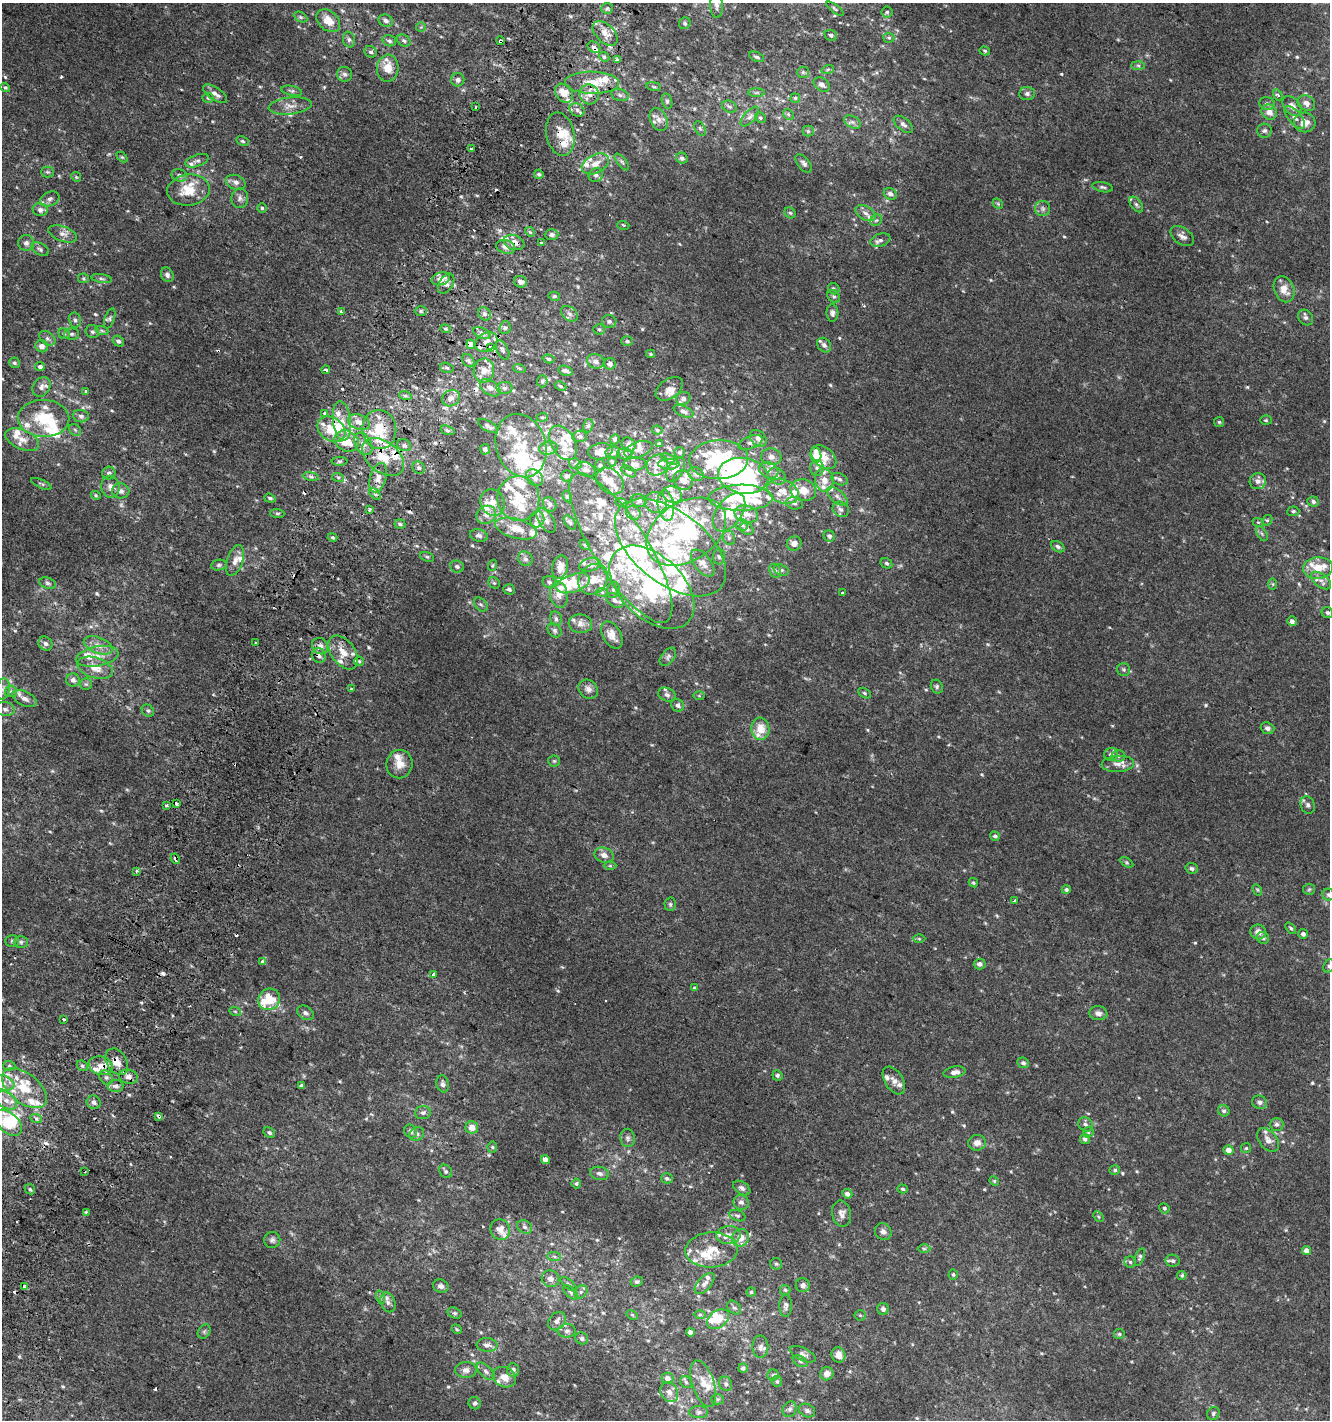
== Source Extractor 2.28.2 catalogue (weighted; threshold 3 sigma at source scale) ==
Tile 7 of 4 x 4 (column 3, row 2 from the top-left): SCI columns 2966-4293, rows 2853-4270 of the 5865 x 5714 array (HDU 1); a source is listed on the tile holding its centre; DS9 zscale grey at full resolution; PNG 1332 x 1422 px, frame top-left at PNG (2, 3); each listed source drawn as its Kron ellipse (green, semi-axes under 4 px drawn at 4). Shown black and unused: <1% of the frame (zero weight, under 2 of 3 exposures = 2% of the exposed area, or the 3 px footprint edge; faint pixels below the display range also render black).
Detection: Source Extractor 2.28.2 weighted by HDU 2 'WHT'; one run over the whole footprint, this tile lists its part. Background 0.00231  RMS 0.0034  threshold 0.0153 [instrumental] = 3 sigma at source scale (4.5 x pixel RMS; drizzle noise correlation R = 1.50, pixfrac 1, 0.0396/0.0396 arcsec/px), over >= 5 px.
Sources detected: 742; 3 too faint to see at this stretch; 7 inside a brighter object's white glare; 16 cosmic-ray / hot-pixel residue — neither listed nor drawn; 139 inside a brighter listed object's ellipse — not listed separately; of the other 577, all 500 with FLUX_AUTO >= 0.426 (the completeness limit of this list) listed and drawn (77 fainter detections not listed), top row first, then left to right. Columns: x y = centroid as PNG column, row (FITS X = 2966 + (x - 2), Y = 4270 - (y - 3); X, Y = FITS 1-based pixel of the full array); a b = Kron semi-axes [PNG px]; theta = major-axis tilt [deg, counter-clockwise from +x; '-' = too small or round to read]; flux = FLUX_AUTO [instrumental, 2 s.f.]
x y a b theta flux
717 5 13 6 -88 1.6
607 8 6 5 - 0.68
835 9 10 4 -36 0.69
887 12 5 5 - 0.61
301 17 7 5 -27 0.66
328 21 13 9 -41 4.3
386 21 7 6 - 1.2
685 23 6 5 - 0.67
421 27 5 5 - 0.45
605 33 15 9 -44 3.5
831 35 6 5 - 0.86
889 38 5 5 - 0.5
349 40 8 6 -75 0.94
389 41 7 5 -17 0.88
404 41 7 5 -33 0.85
500 41 4 3 - 4.3
594 47 7 5 -30 1.2
985 51 5 4 - 0.51
371 52 6 5 - 0.76
604 57 5 4 - 0.6
756 57 8 4 -24 0.76
617 60 3 3 - 1.4
1138 65 7 4 -1 0.67
388 68 13 10 86 4.9
828 69 6 4 19 0.5
803 72 6 5 - 0.67
344 74 8 7 - 1.2
458 80 7 6 - 1.3
592 83 27 11 -1 7.5
822 85 9 6 -36 1.5
654 86 7 3 -9 0.51
5 87 5 4 - 0.58
292 91 10 5 -12 0.8
564 93 10 8 -48 4.4
756 93 8 4 1 0.65
215 94 14 6 -34 1.9
589 94 10 9 - 2.6
1027 94 8 6 -1 1.3
620 95 9 6 -12 0.94
1278 95 6 4 -56 1.1
208 98 6 4 -4 0.59
795 98 5 5 - 0.52
667 101 8 5 -75 0.77
1306 103 9 7 -31 1.8
1267 104 8 6 -17 0.9
290 106 21 8 6 3
1292 106 12 7 -47 2
475 107 3 3 - 2.1
729 107 8 5 -23 0.86
577 110 8 6 -30 1.3
1269 112 8 7 - 2.6
788 114 6 4 -45 0.52
750 117 12 6 47 1.4
1295 117 14 6 -50 1.6
760 118 6 5 - 0.59
659 119 12 8 -65 2
852 122 9 6 -26 1.1
1305 122 11 10 - 3.6
903 124 11 6 -39 1.3
700 128 8 5 -62 0.62
808 131 5 5 - 0.58
1264 131 7 7 - 0.88
560 134 22 14 -78 6.5
242 141 6 4 -26 0.54
471 149 3 3 - 1.2
122 157 6 4 -44 0.44
682 158 6 5 - 0.95
197 161 12 5 19 1.1
622 162 10 4 -51 0.77
804 163 11 6 -51 1.1
595 164 14 9 28 3.5
47 172 6 5 - 0.6
539 174 5 4 - 0.76
179 175 8 6 -17 1.3
596 175 7 6 - 1.1
76 177 5 4 - 0.45
236 182 10 7 -20 1.4
1103 187 10 5 -10 0.83
188 190 21 15 7 8.6
890 194 7 5 -30 1.2
240 198 10 8 87 1.4
50 199 10 7 22 1.3
998 204 6 4 -46 0.46
1136 205 9 5 -52 0.78
262 208 5 5 - 0.46
1043 209 7 7 - 1.1
40 210 7 6 - 1.6
790 213 6 5 - 0.59
865 213 11 7 -29 1.8
876 220 6 5 - 0.6
623 225 6 4 -16 0.44
530 232 5 4 - 0.48
63 234 15 7 -21 2.1
552 235 7 5 3 1.1
1182 236 13 8 -36 1.7
880 240 10 6 18 1.3
514 242 10 7 -20 3
541 242 3 3 - 1.7
26 243 8 8 - 1.3
506 247 10 6 -16 2.1
40 249 9 6 -25 0.92
167 275 8 6 -62 1.1
83 278 5 5 - 0.5
102 279 10 4 -9 0.74
441 279 9 6 16 3.4
521 282 7 5 -20 1.4
446 284 11 6 58 1.6
834 289 6 5 - 0.73
1284 289 13 10 -68 4.1
554 296 6 4 -12 0.53
834 296 7 5 -46 0.73
421 311 6 5 - 0.59
341 312 3 3 - 0.61
832 313 8 6 -90 1.2
484 314 7 6 - 0.91
569 314 9 6 -39 1.5
110 318 10 5 71 0.84
1306 318 8 6 -52 1.1
75 320 7 6 - 0.9
609 321 7 6 - 0.94
505 328 6 5 - 0.79
445 329 5 4 - 0.48
599 329 6 5 - 0.58
102 331 7 4 -19 0.67
92 332 7 6 - 0.92
482 333 9 5 -25 1.3
64 334 6 5 - 0.63
72 334 7 6 - 0.79
47 338 9 6 -38 1.1
118 341 6 5 - 0.87
627 341 6 5 - 0.64
486 342 12 8 32 2.8
471 344 4 4 - 4.7
824 345 8 6 -48 1.2
42 346 6 6 - 1.8
491 347 4 3 - 3.3
503 350 10 5 -63 0.97
651 354 4 3 - 0.45
548 359 6 3 -17 0.54
468 361 7 5 -53 0.84
596 361 9 7 -19 1.8
14 363 5 5 - 0.67
610 364 6 5 - 1.5
40 367 5 4 - 1.2
447 368 7 5 -16 0.61
519 368 6 4 -18 0.46
326 370 4 3 - 2.5
484 370 12 10 78 3.5
566 371 7 5 -17 1.5
542 381 6 5 - 0.62
561 386 6 4 -28 0.58
41 387 10 8 54 1.7
490 388 11 7 -34 1.9
504 388 8 6 -1 0.87
669 389 15 9 37 2.3
86 391 3 3 - 1.3
405 395 6 4 -19 0.65
451 398 9 8 - 1.9
683 398 7 6 - 1
683 411 10 5 -23 1.1
325 413 4 3 - 2.2
81 416 8 6 -6 1.1
542 417 6 4 6 0.46
43 418 26 18 -1 13
1266 420 6 5 - 0.52
342 421 20 9 -84 4.9
359 422 11 7 -19 3.1
1219 422 5 5 - 0.46
488 426 11 5 -31 1.3
588 426 7 5 74 0.67
331 429 15 11 -34 8.3
75 430 7 5 -44 0.61
379 430 19 17 -83 11
448 430 7 4 -19 0.63
657 430 5 4 - 0.47
579 436 7 5 2 0.78
758 438 9 7 -46 1.8
615 439 5 4 - 0.61
22 440 18 9 -24 3.2
346 441 12 10 -27 7.2
750 442 12 6 23 1.4
563 443 19 12 -59 4.7
363 444 12 8 -60 2.5
660 444 4 3 - 0.44
404 445 7 5 -26 0.95
629 445 8 6 -53 1.5
521 446 32 24 -72 14
548 448 9 6 10 1.3
485 449 5 5 - 0.84
638 450 14 7 20 1.6
600 451 12 8 11 2.7
679 452 5 5 - 0.63
613 453 7 6 - 1.1
625 454 7 5 -1 0.74
816 455 7 5 -82 5.2
383 457 24 15 -38 10
771 457 10 8 -7 2
824 457 14 9 -39 4.3
669 459 9 4 -26 0.61
719 460 29 19 2 32
339 461 8 4 0 0.67
612 462 5 4 - 0.5
575 464 6 5 - 0.64
634 464 11 6 4 2.3
669 464 10 5 -2 1.3
600 465 6 5 - 0.57
657 465 11 10 - 2.5
419 468 6 5 - 0.9
817 468 8 7 - 1.1
586 469 10 7 -27 1.1
676 470 13 7 58 2.3
769 470 10 7 -29 1.9
629 471 8 4 -33 0.62
109 473 7 6 - 0.95
696 474 8 6 -36 1.3
311 476 8 4 -8 0.93
567 476 6 5 - 0.9
743 476 25 18 -9 37
777 476 9 8 - 1.8
338 477 6 4 -18 0.53
378 478 15 8 73 3.4
535 478 9 7 -40 1.6
839 479 9 5 -22 0.96
683 480 10 9 - 2.2
824 480 12 9 -82 3.6
610 481 15 11 -42 3.9
1258 481 8 8 - 1.8
41 484 11 3 -24 0.59
110 487 11 9 -80 2.1
803 490 13 11 -14 4.6
121 491 9 7 -3 1.6
783 491 16 11 -26 4.6
375 494 7 4 -45 0.73
672 494 10 8 -23 2.1
96 495 5 4 - 0.44
567 496 6 4 -61 0.51
837 496 12 6 -41 1.7
270 498 6 4 -20 0.7
741 498 32 13 0 28
518 499 22 21 - 10
639 501 8 6 -14 1
493 502 14 12 -63 4
621 502 6 4 -20 0.53
656 502 11 10 - 2.9
1313 502 6 5 - 1.1
795 503 8 6 -7 0.97
550 504 7 6 - 0.84
666 506 15 8 -81 3.6
841 509 8 7 - 1.3
369 510 4 3 - 0.58
1293 511 6 5 - 0.62
729 512 21 12 55 9.9
277 513 7 4 -4 0.59
633 513 7 6 - 1.1
746 514 12 8 -16 3.1
486 515 10 8 32 2.2
537 519 8 7 - 1.4
546 520 14 7 -56 1.9
1267 520 5 4 - 0.48
570 522 8 5 -52 0.64
1258 522 6 3 -18 0.43
400 524 5 4 - 0.67
742 525 6 6 - 0.85
516 529 21 9 -15 4.8
747 529 7 5 -40 0.79
686 532 43 29 32 44
1262 534 8 4 -59 0.75
479 536 9 6 -14 1
829 536 6 5 - 1
333 537 5 4 - 0.61
729 538 7 6 - 0.8
794 543 7 7 - 1.6
585 545 6 4 -45 0.46
670 547 64 36 -38 48
1058 547 7 5 -33 0.95
621 548 87 27 -58 39
427 557 7 4 -21 0.56
719 557 8 6 -87 0.78
525 559 7 7 - 1.1
235 560 16 8 72 2.3
703 563 16 8 -52 2.2
886 563 6 5 - 0.62
219 565 8 5 10 0.72
493 565 6 3 71 0.46
590 565 11 6 15 1.3
457 566 7 6 - 0.92
560 567 11 7 78 2.5
1318 568 15 10 6 5.8
781 570 8 5 -20 0.8
775 571 7 5 -66 0.85
593 579 16 13 51 4
1321 580 12 6 -37 1.9
549 582 7 6 - 0.79
48 583 9 5 -18 0.86
494 583 6 5 - 0.57
573 583 17 9 18 12
1273 584 6 4 -89 0.46
652 587 50 31 -44 52
509 589 6 5 - 0.89
613 590 8 6 78 0.82
602 592 6 3 -19 0.44
842 593 3 3 - 0.96
559 595 13 9 -81 2.4
615 600 9 6 -35 1.2
481 604 8 5 -46 0.85
1327 613 6 5 - 0.82
556 619 7 5 -76 0.92
1292 621 5 5 - 1.2
580 624 12 9 -7 2.1
555 630 8 6 -46 0.87
612 635 15 9 -60 3.3
256 643 3 3 - 3.4
45 644 7 6 - 1.1
98 645 15 8 -20 2.8
320 646 8 7 - 1.8
343 652 19 11 -53 5.1
319 655 7 7 - 1.4
97 656 21 10 11 4.4
668 657 10 6 52 1
359 661 5 4 - 0.55
95 668 18 10 -18 4.3
1124 670 6 6 - 0.74
73 680 7 6 - 1.3
86 684 6 6 - 0.61
937 687 7 5 -64 0.75
3 689 10 6 80 1.7
352 689 3 3 - 0.55
588 689 10 9 - 1.9
11 691 6 5 - 0.75
864 693 7 4 -28 0.57
667 695 9 6 -23 1.1
699 696 6 4 0 0.48
24 698 13 7 -26 2.2
678 705 6 6 - 0.92
5 709 9 7 -10 1.3
148 711 7 5 -39 0.76
1267 728 7 5 -19 1
760 729 11 9 -81 5.3
1111 754 7 6 - 1.4
1118 756 6 6 - 0.88
554 761 6 5 - 0.53
399 764 14 13 - 3.9
1118 764 16 8 3 2.4
177 804 3 3 - 2.3
1308 805 9 7 -67 1.1
166 806 3 3 - 1.6
995 836 5 4 - 0.77
604 855 10 7 -18 2
175 859 5 3 - 1.7
1126 862 7 4 -31 0.55
610 866 6 4 -1 0.48
1192 868 6 5 - 0.77
136 871 3 3 - 0.51
973 883 5 4 - 0.46
1309 889 6 5 - 0.58
1066 890 4 4 - 0.69
1257 890 6 4 -59 0.45
1328 895 6 6 - 0.68
1014 901 4 3 - 1.7
670 904 7 5 -89 0.68
1291 928 7 4 -51 0.57
1258 932 8 7 - 2.3
1303 934 5 5 - 0.91
1263 938 6 5 - 0.77
919 939 6 4 -1 0.43
12 941 7 6 - 0.77
21 942 7 6 - 0.88
262 961 3 3 - 2.3
980 964 6 5 - 1.5
1329 966 7 5 57 0.88
433 974 4 3 - 2.2
695 988 3 3 - 1.2
269 999 11 10 - 9.7
235 1011 6 4 -20 0.48
305 1013 9 6 -31 1.2
1098 1013 9 7 -7 1.5
64 1019 3 3 - 2.8
117 1062 14 10 -58 4.1
1023 1063 6 5 - 0.91
9 1066 6 5 - 0.55
82 1066 6 5 - 0.68
101 1066 12 9 -17 3.3
954 1072 11 5 10 1.9
777 1075 5 5 - 0.65
106 1077 7 6 - 1
128 1077 9 7 -12 2
894 1080 15 9 -58 2.3
2 1083 12 7 -18 2.5
443 1084 8 6 -75 1.1
116 1086 8 6 2 1.4
301 1086 4 4 - 0.69
24 1088 26 14 -38 11
6 1100 12 8 -32 2.8
94 1102 7 6 - 1.2
1260 1102 7 6 - 1.1
1224 1111 6 5 - 0.79
423 1113 8 6 4 1
159 1116 4 3 - 3.1
36 1118 6 4 -20 0.61
8 1123 16 9 -44 13
1085 1124 8 6 -42 1
1277 1124 7 6 - 0.99
472 1128 6 6 - 3.3
411 1131 7 6 - 1
1088 1132 6 5 - 0.52
269 1133 6 4 -32 0.65
417 1134 8 6 32 0.99
628 1138 9 7 -81 1.2
1085 1139 5 5 - 1.1
1268 1140 14 8 -49 2.4
977 1143 9 7 6 2.2
492 1147 5 5 - 0.49
1246 1148 5 5 - 0.49
1228 1150 5 4 - 2.4
545 1160 4 4 - 1.5
1115 1170 5 4 - 0.57
84 1171 3 3 - 0.86
446 1171 7 6 - 0.64
599 1173 9 6 -10 1.3
667 1178 6 5 - 0.78
994 1181 5 4 - 0.45
576 1184 5 5 - 0.56
742 1188 9 6 -33 1.2
30 1189 6 4 -43 0.57
903 1189 5 4 - 0.52
847 1194 5 4 - 1.8
741 1202 8 7 - 1.3
1164 1208 5 5 - 0.6
86 1212 4 4 - 0.56
841 1214 13 9 -79 2
737 1216 8 5 -19 0.74
1098 1217 6 4 -45 0.43
525 1227 8 6 -32 1
500 1230 10 9 - 2.8
883 1232 9 7 -39 1.4
728 1235 12 8 6 2.3
740 1238 9 8 - 4.2
272 1240 8 8 - 1.1
924 1249 6 4 -1 0.56
712 1250 26 17 4 8.1
1306 1251 4 4 - 2.5
554 1256 7 4 -3 0.76
1140 1257 9 4 72 0.75
1173 1261 7 6 - 0.97
1130 1262 6 5 - 0.65
776 1264 6 5 - 0.62
953 1275 5 4 - 0.53
1182 1275 5 4 - 0.56
550 1279 9 8 - 2
637 1282 6 5 - 0.62
705 1283 13 6 48 1.6
569 1284 10 3 -40 0.62
803 1285 7 7 - 1.5
24 1286 3 3 - 3.5
441 1286 8 6 -18 1.3
785 1290 5 5 - 0.53
571 1292 9 5 -42 0.84
581 1292 7 6 - 0.83
751 1292 4 4 - 0.5
380 1297 7 4 -72 0.61
388 1302 10 7 -69 1.6
786 1306 11 6 88 1.1
734 1308 8 5 -45 0.81
883 1309 6 6 - 0.99
455 1313 7 5 -26 0.66
632 1315 6 4 -31 0.45
700 1315 6 4 0 0.5
860 1315 5 5 - 0.51
718 1319 12 8 38 5.7
557 1321 10 8 48 2.1
457 1329 5 4 - 0.46
204 1331 7 5 55 0.72
567 1331 9 7 4 1.3
690 1332 4 4 - 1.4
1119 1334 5 5 - 0.54
582 1338 6 5 - 0.93
487 1345 10 7 -4 1.6
760 1347 11 8 89 1.4
803 1354 14 6 -25 1.4
838 1355 8 6 -66 2.5
800 1361 8 5 -30 0.8
743 1368 5 4 - 0.88
466 1370 10 8 0 2
513 1370 7 6 - 1.6
486 1371 11 6 -44 1.2
827 1374 7 6 - 2.3
773 1375 5 5 - 0.59
504 1377 12 9 -27 3.4
667 1378 6 5 - 2
777 1381 5 5 - 0.55
686 1382 6 5 - 0.66
703 1384 24 11 -72 4.9
726 1384 7 6 - 0.91
669 1392 10 8 -60 2
718 1399 6 5 - 0.54
475 1403 6 6 - 1.1
790 1409 8 6 63 0.97
807 1410 8 6 -24 1
699 1412 9 6 1 1.1
1213 1413 6 6 - 0.75
Overlapping masked pixels (flux is a lower limit): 18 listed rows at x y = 500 41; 594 47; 592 83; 560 134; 514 242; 486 342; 471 344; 325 413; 379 430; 346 441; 383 457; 319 655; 175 859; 117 1062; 101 1066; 128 1077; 159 1116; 84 1171
Isophote crosses this tile's border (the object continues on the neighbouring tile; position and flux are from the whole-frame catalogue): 5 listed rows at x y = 717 5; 1328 895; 1329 966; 2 1083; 8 1123